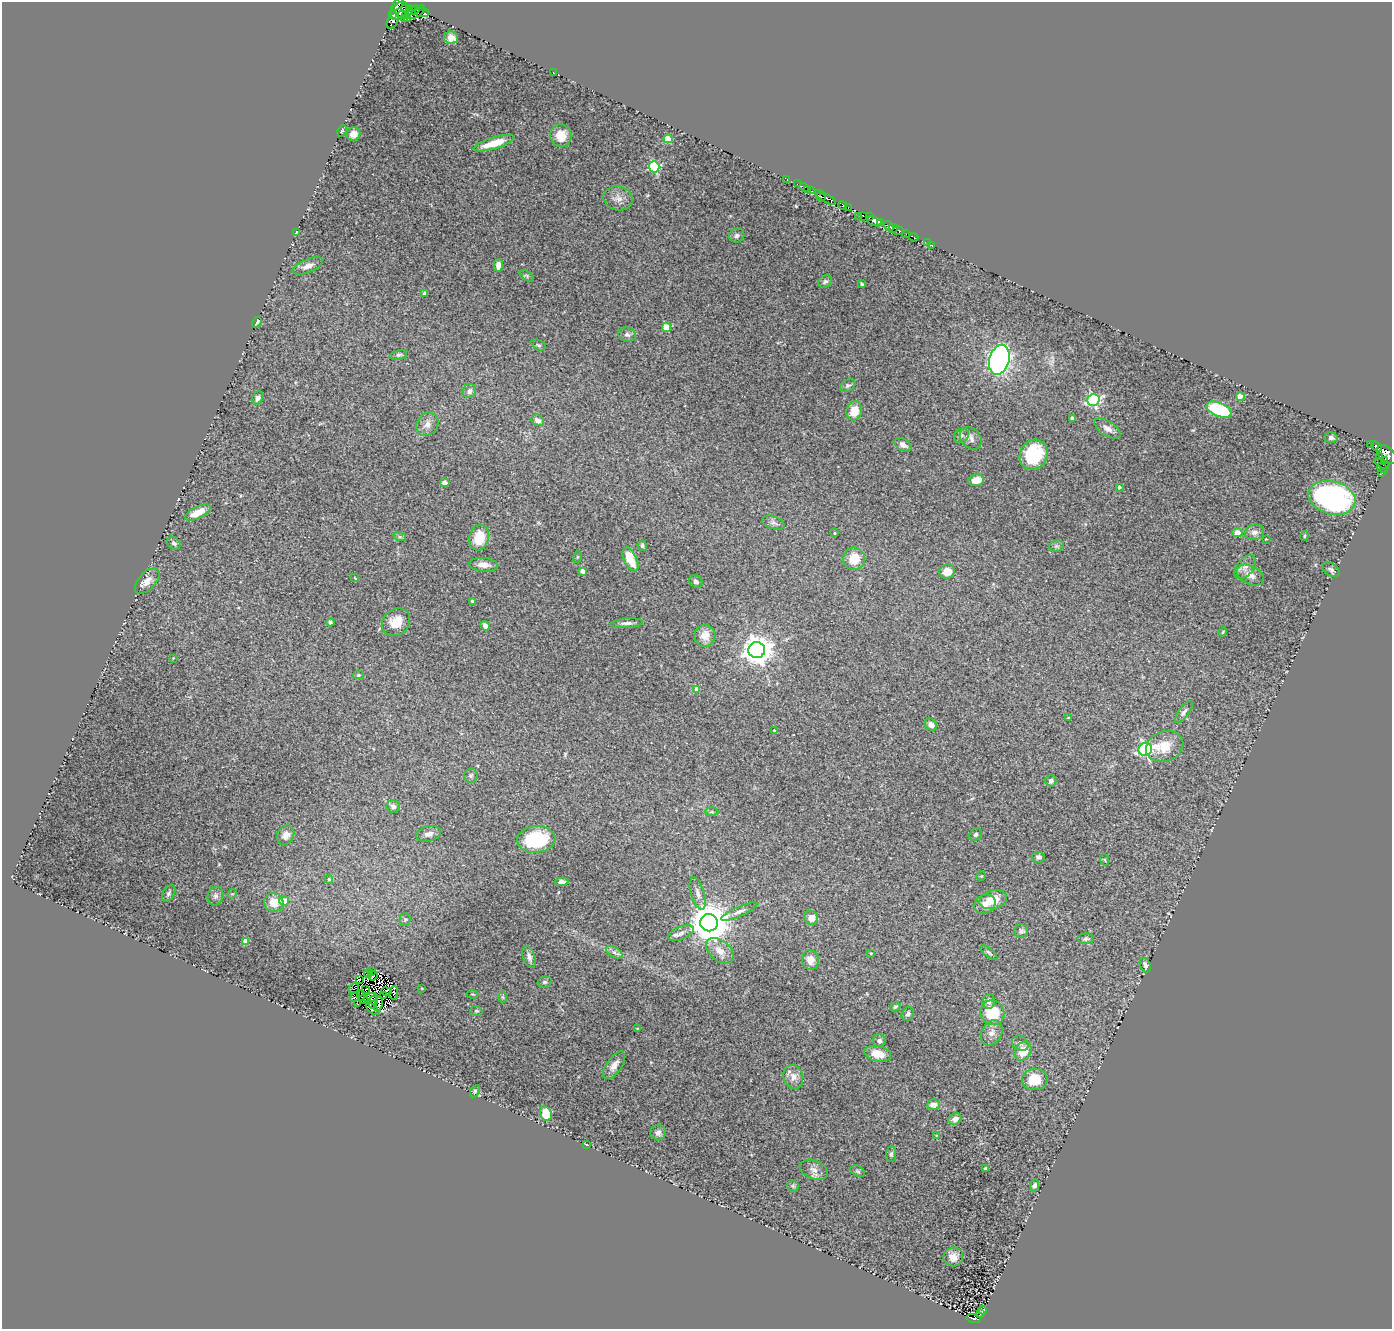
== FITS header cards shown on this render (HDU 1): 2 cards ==
NAXIS1  =                 1390
NAXIS2  =                 1327

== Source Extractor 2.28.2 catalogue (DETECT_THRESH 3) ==
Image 1390 x 1327 px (HDU 1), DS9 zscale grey, 1 PNG px = 1 image px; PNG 1394 x 1331 px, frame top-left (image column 1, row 1327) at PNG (2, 2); each listed source drawn as its Kron ellipse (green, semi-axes under 4 px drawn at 4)
Background 0.23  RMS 0.023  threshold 0.0685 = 3 sigma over >= 5 px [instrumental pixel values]
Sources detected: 223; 10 with non-positive FLUX_AUTO (blend fragments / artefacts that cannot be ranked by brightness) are neither listed nor drawn; the other 213 listed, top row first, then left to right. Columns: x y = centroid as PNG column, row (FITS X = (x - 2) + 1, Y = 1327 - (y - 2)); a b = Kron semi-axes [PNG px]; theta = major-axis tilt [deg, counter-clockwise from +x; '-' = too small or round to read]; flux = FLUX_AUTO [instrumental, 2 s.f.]
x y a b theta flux
398 4 8 3 44 180
405 9 4 3 - 82
410 9 3 3 - 63
414 10 6 3 32 35
399 11 10 7 52 300
417 12 9 4 40 98
422 12 7 4 -6 44
393 15 4 3 - 62
402 15 5 3 - 40
404 18 3 2 - 44
407 18 3 3 - 38
393 21 8 5 62 78
451 38 7 6 - 8.2
553 72 3 2 - 22
342 131 6 4 64 1.7
353 134 7 6 - 13
561 136 11 10 - 28
668 139 4 4 - 47
494 143 21 5 16 32
654 167 5 5 - 150
787 179 3 3 - 12
797 184 2 2 - 1.6
804 187 5 3 - 14
807 190 3 2 - 17
811 191 2 2 - 0.95
821 197 4 3 - 71
825 197 12 3 -32 80
618 198 15 12 -12 12
843 206 5 3 - 22
848 208 3 2 - 5
862 216 2 2 - 6.1
858 217 3 2 - 31
869 217 3 3 - 6
874 221 8 4 -21 150
881 223 3 3 - 45
889 226 5 4 - 21
893 228 5 2 - 18
898 230 6 3 1 26
296 233 3 2 - 1.2
906 234 3 2 - 5.7
737 235 8 7 - 4.6
914 237 5 3 - 16
927 243 3 2 - 3.2
932 245 3 2 - 3
498 265 6 4 88 11
308 266 16 6 22 10
527 276 8 4 -32 2.6
825 281 7 5 30 3.9
862 284 4 3 - 1.9
425 293 4 4 - 5.6
257 322 5 3 - 3.6
666 327 4 4 - 41
627 335 9 7 -13 5.4
539 345 7 5 -26 2.9
399 355 8 4 11 3.3
999 360 15 10 75 500
848 385 8 6 28 3.7
469 391 7 6 - 5.9
1240 397 4 4 - 31
258 398 7 5 56 5.8
1093 400 6 6 - 280
1219 410 13 7 -23 96
854 411 10 7 70 25
1072 418 4 4 - 4.6
538 420 7 5 -32 7.6
427 424 12 10 56 10
1107 429 15 7 -33 9.9
961 436 8 6 44 4.4
971 438 12 9 -49 8.5
1331 438 6 5 - 3.9
903 445 9 6 -30 7.9
1370 445 4 3 - 16
1376 446 6 4 -37 10
1034 455 15 13 63 90
1387 455 11 7 -42 87
1380 457 4 2 - 11
1384 460 3 2 - 15
1382 464 8 3 -25 24
1383 468 6 2 -34 5.9
1382 473 3 2 - 3
976 480 8 5 15 18
445 483 5 4 - 6.4
1119 487 3 3 - 3.9
1332 498 24 16 -14 330
198 513 14 5 26 22
773 523 11 6 -19 5.4
1254 532 10 7 10 8.1
835 533 3 3 - 1.6
1237 533 5 4 - 14
1304 536 4 4 - 1.8
400 537 6 4 -18 2.1
479 537 13 10 75 36
1266 539 2 2 - 0.99
174 543 7 5 -44 4.9
642 546 5 4 - 3.3
1056 546 7 5 19 3.2
577 557 6 3 70 1.6
630 559 13 6 -65 42
854 559 11 11 - 30
484 565 14 7 -5 12
1245 567 14 8 50 10
1331 569 9 6 -33 4.2
582 571 4 4 - 8
947 571 8 7 - 20
1250 575 14 9 -26 14
355 578 4 3 - 0.99
147 581 15 8 46 14
696 581 7 6 - 3.9
472 601 3 3 - 3.1
330 622 4 3 - 2.9
396 622 15 12 43 29
627 623 16 5 5 6.4
485 626 5 4 - 6.6
1223 632 4 3 - 1.4
705 636 11 10 - 18
757 650 8 8 - 2300
173 658 3 3 - 1.1
358 675 5 4 - 2
697 689 4 4 - 13
1184 712 13 5 53 4.9
1069 718 3 3 - 2.2
931 725 7 5 -48 8.1
775 731 3 3 - 2.5
1165 746 19 15 21 28
1145 749 7 6 - 320
471 776 7 7 - 3.5
1051 781 5 5 - 5.4
393 806 7 6 - 6.7
712 812 7 3 0 2
429 834 13 7 12 8.5
976 834 7 5 46 3.4
286 835 10 8 60 10
536 839 19 13 6 91
1038 857 6 5 - 4.9
1105 860 5 3 - 1.4
981 876 5 4 - 1.5
329 879 4 4 - 2.2
562 882 6 4 3 6.4
169 893 9 5 59 3.8
698 893 17 6 -73 8.5
232 894 5 4 - 1.6
216 896 9 8 - 5.7
993 900 14 9 15 26
284 901 5 4 - 19
274 902 10 9 - 22
985 904 11 9 32 12
739 912 20 5 24 7.6
811 918 7 7 - 13
405 919 6 5 - 2.6
709 923 9 8 - 5100
1021 931 7 7 - 3.7
681 933 13 6 23 7.9
1086 939 8 5 2 4
246 941 4 4 - 25
720 951 16 10 -39 17
614 952 9 5 -30 5.1
989 952 10 3 -38 2.6
871 953 3 3 - 1.6
529 957 11 6 -72 7.2
810 960 10 8 -84 14
1145 965 7 5 -69 6.4
372 972 2 2 - 0.71
368 973 4 2 - 0.98
373 976 5 2 - 0.77
359 979 3 2 - 1.7
545 982 7 5 15 2.7
354 988 6 2 40 7
422 988 4 3 - 1.1
365 990 4 2 - 3.5
386 991 5 2 - 0.36
394 993 7 2 82 0.062
473 994 6 2 -5 1.1
361 995 5 3 - 3.4
384 995 3 2 - 1
355 997 5 3 - 2.7
503 997 6 4 -89 1.9
370 998 7 3 15 0.88
363 999 5 2 - 1.1
989 1001 8 6 85 5
373 1002 6 3 76 2.5
358 1004 4 3 - 1.4
378 1004 7 2 80 1.5
895 1007 5 4 - 2.3
373 1009 7 4 -39 4.2
476 1011 6 4 -17 2.2
992 1013 12 12 - 63
908 1014 7 6 - 3.6
637 1028 3 2 - 1.3
992 1033 13 10 61 10
879 1041 6 6 - 4.6
1020 1043 9 7 -31 5.1
1023 1051 10 7 59 27
878 1054 14 7 -12 23
614 1065 16 7 55 12
793 1077 12 9 -72 12
1035 1080 13 10 3 42
475 1091 6 4 61 2.3
933 1105 6 5 - 12
546 1114 7 5 -70 31
955 1119 7 5 27 8
658 1133 8 7 - 5.5
936 1136 4 2 - 1
586 1144 4 2 - 1.2
891 1154 8 5 83 3.3
985 1168 3 3 - 2.1
814 1170 14 9 -22 9.6
858 1171 8 5 -26 2.9
1035 1185 6 4 77 4.8
793 1186 6 5 - 2.3
953 1257 10 9 - 13
982 1310 4 3 - 2.1
980 1314 3 2 - 1.7
974 1319 7 3 -13 15
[10 non-positive-flux detections neither listed nor drawn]